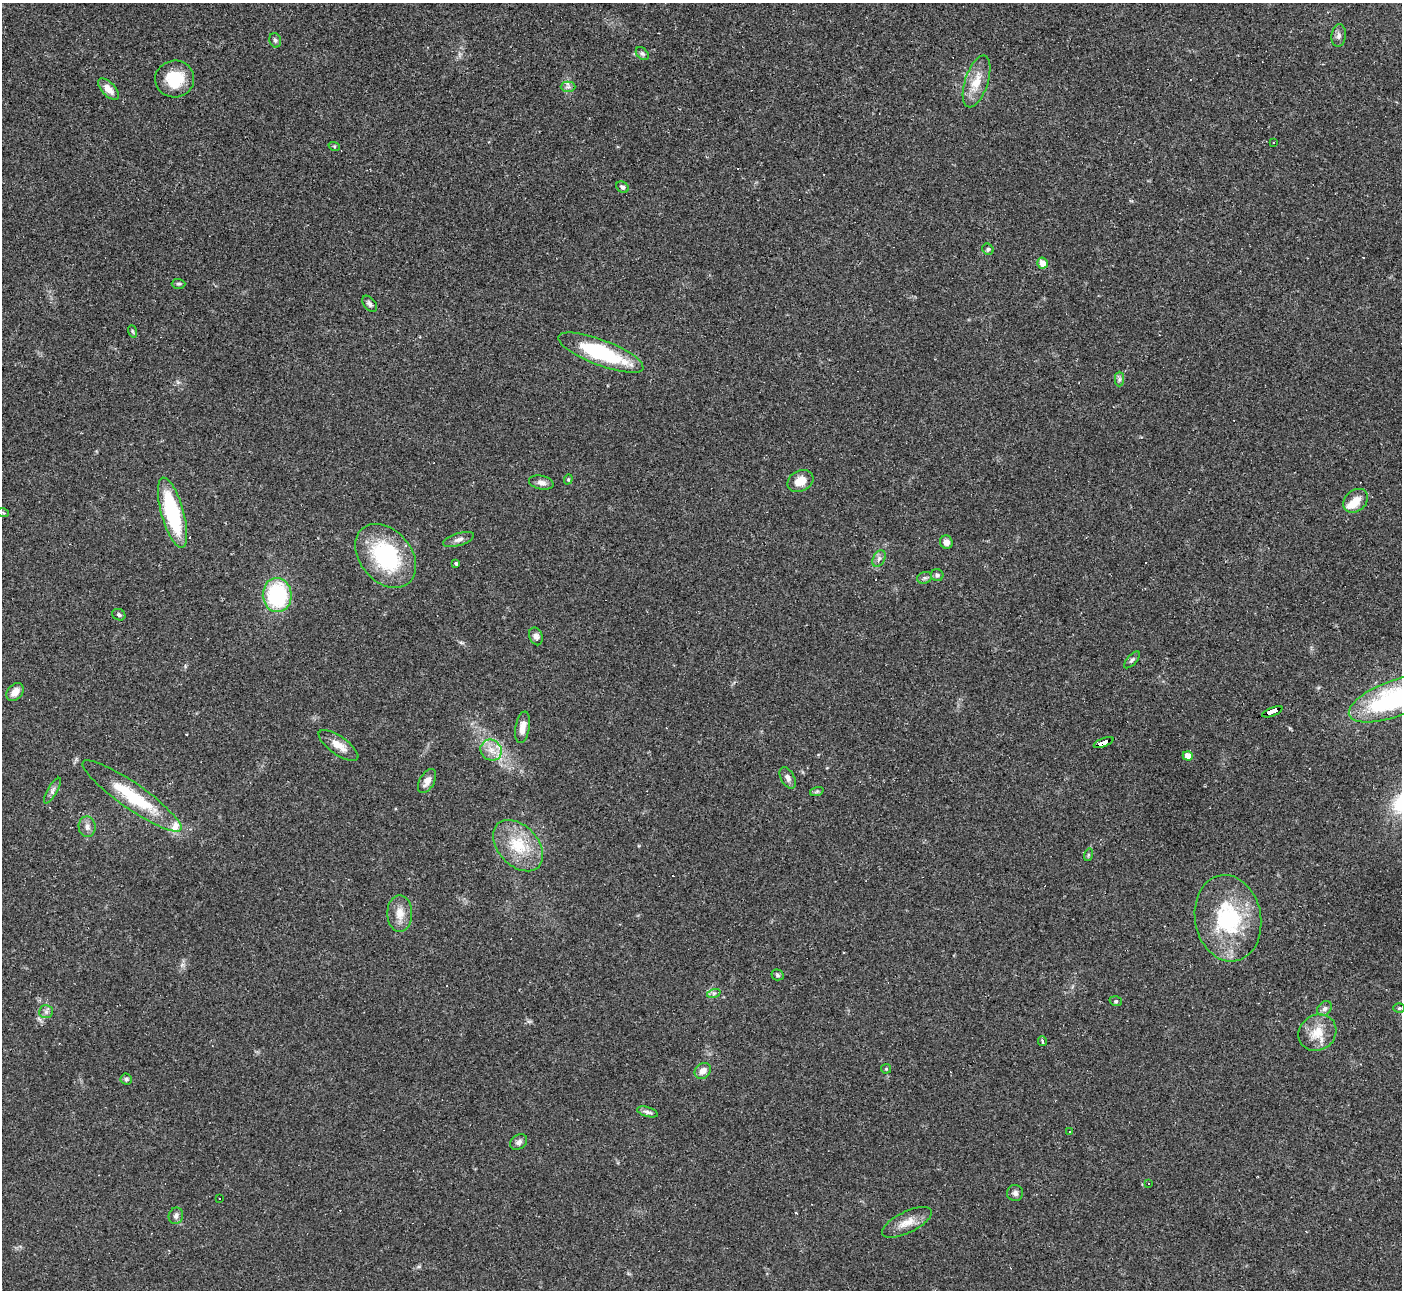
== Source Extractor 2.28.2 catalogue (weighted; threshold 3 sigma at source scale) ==
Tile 10 of 4 x 4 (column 2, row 3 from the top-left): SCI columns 1402-2801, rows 1443-2730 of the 5604 x 5592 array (HDU 1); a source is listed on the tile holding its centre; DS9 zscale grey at full resolution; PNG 1404 x 1292 px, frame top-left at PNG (2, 3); each listed source drawn as its Kron ellipse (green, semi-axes under 4 px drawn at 4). Shown black and unused: <1% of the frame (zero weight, under 2 of 3 exposures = <1% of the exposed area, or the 3 px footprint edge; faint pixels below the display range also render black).
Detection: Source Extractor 2.28.2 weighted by HDU 2 'WHT'; one run over the whole footprint, this tile lists its part. Background 0.0515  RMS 0.0057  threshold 0.0255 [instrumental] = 3 sigma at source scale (4.5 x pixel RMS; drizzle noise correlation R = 1.50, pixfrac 1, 0.05/0.05 arcsec/px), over >= 5 px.
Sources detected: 85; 1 inside a brighter object's white glare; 11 cosmic-ray / hot-pixel residue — neither listed nor drawn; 2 inside a brighter listed object's ellipse — not listed separately; the other 71 listed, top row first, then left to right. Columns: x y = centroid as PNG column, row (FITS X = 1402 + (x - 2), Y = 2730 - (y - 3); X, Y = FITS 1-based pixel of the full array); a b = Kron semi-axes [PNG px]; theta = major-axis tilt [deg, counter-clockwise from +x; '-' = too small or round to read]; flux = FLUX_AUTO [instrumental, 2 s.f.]
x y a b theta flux
1339 36 11 7 83 2.1
275 40 7 5 -73 1.2
642 54 7 5 -47 1.1
175 79 19 18 - 18
977 81 27 11 72 11
568 87 7 5 0 1.6
108 89 13 7 -47 4.7
1273 142 3 2 - 0.59
334 146 6 3 -19 0.64
623 187 7 5 -35 1.5
988 249 6 5 - 0.98
1042 263 5 5 - 5.7
179 284 7 5 -1 0.97
370 304 9 6 -52 1.6
132 331 6 4 -71 0.82
601 353 45 12 -21 49
1119 379 7 4 89 1.3
568 479 5 4 - 0.7
800 481 13 10 27 6.8
541 482 12 7 -12 2.9
1356 501 13 10 41 7.3
3 513 6 3 -20 0.69
172 513 36 11 -74 50
459 539 16 6 17 2.7
946 542 7 6 - 3.3
386 556 36 25 -49 54
879 559 9 6 63 1.7
456 564 3 3 - 1.1
937 575 6 6 - 1.6
925 578 7 5 19 1.3
277 595 17 14 -86 52
119 615 7 5 -27 1.1
536 636 9 6 -69 3
1132 660 10 4 47 1.5
15 692 10 7 49 4.5
1393 699 47 18 20 84
1272 712 11 3 22 130
523 727 16 7 80 5.2
1104 742 10 4 21 96
338 745 23 9 -35 7
491 750 11 10 - 5.4
1188 756 5 4 - 5.5
788 778 11 6 -61 2.4
427 781 13 7 60 4
52 791 14 5 59 2.1
817 791 7 4 19 0.92
132 796 59 12 -35 33
87 827 10 8 -80 2.9
518 846 30 20 -47 21
1088 855 6 4 72 0.79
400 913 18 12 90 6.8
1228 918 43 33 -80 51
777 975 6 5 - 1.1
714 993 7 4 18 1.1
1116 1001 6 5 - 0.84
1399 1008 6 5 - 0.92
1324 1009 8 6 45 1.9
46 1012 7 6 - 1.6
1317 1033 20 17 36 11
1042 1041 5 4 - 1.2
886 1069 5 5 - 0.69
703 1071 9 7 42 4.1
126 1079 6 5 - 1.3
647 1112 11 5 -16 1.7
1070 1131 3 2 - 0.61
519 1142 9 7 36 2.1
1148 1183 3 2 - 0.58
1015 1193 8 8 - 2
219 1199 3 3 - 4.3
176 1216 8 7 - 2.4
907 1222 27 10 26 7.5
Overlapping masked pixels (flux is a lower limit): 2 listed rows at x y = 1272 712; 1104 742
Isophote crosses this tile's border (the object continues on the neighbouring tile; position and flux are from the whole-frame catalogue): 1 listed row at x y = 1393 699